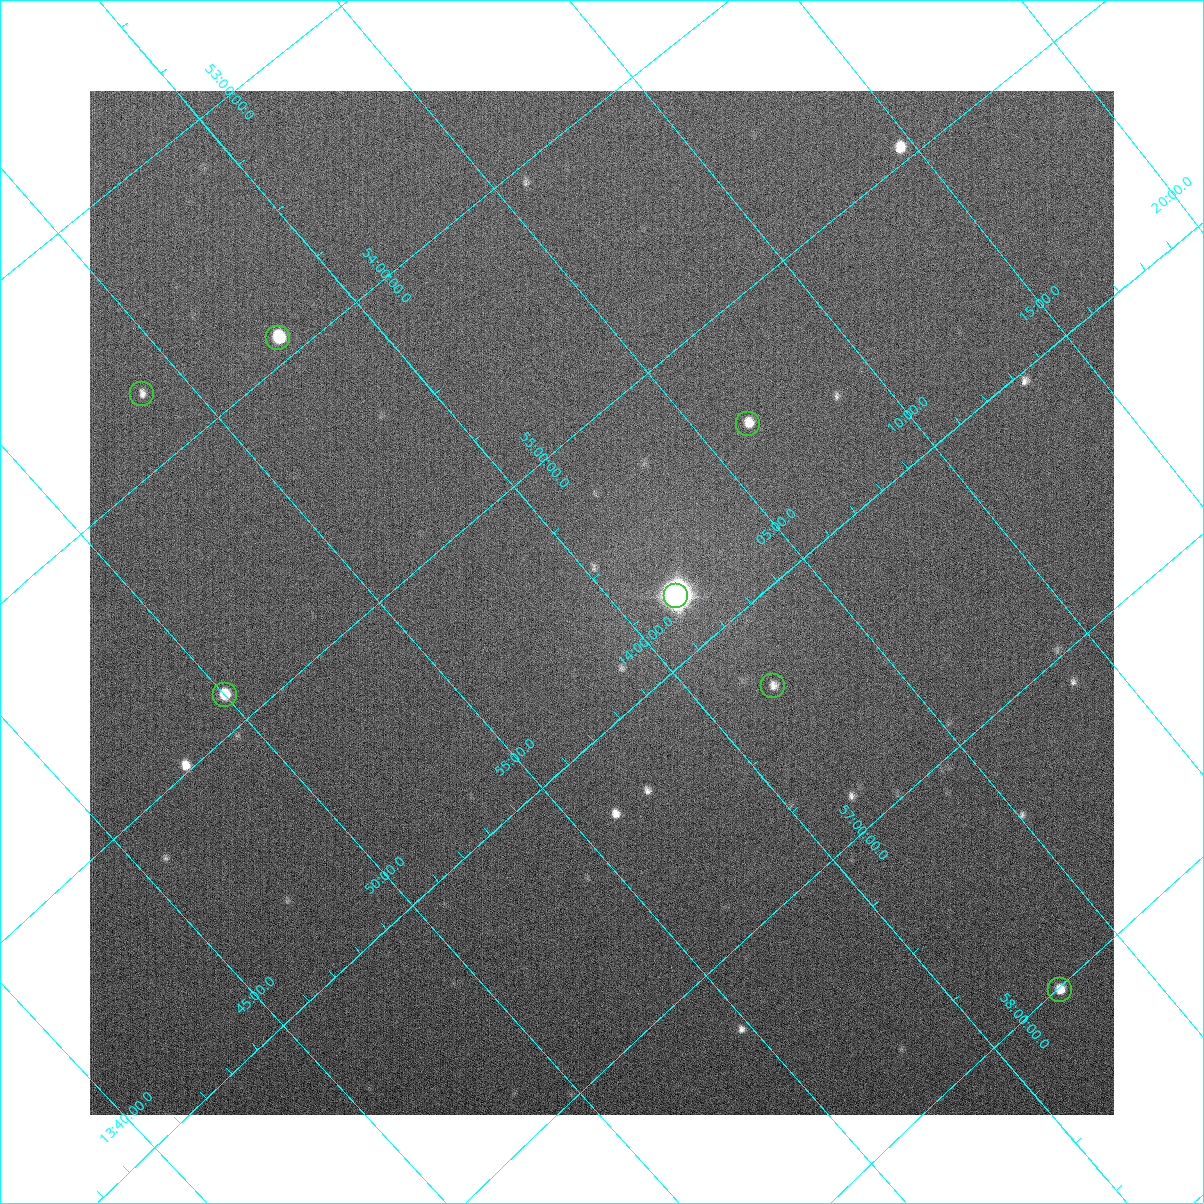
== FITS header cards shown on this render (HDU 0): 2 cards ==
NAXIS1  =                 1024
NAXIS2  =                 1024

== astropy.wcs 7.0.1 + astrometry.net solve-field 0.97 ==
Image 1024 x 1024 px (HDU 0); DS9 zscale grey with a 90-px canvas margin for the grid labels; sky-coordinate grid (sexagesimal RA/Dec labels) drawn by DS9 from the SOLVED WCS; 7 Tycho-2 reference stars matched to detected sources circled (green)
Header WCS: none
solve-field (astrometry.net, Tycho-2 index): SOLVED blind (the file carries no WCS)
Solved WCS: RA---TAN-SIP/DEC--TAN-SIP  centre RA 13:59:45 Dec +55:36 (209.94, +55.60 deg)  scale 14.7 arcsec/px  FOV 250.4' x 248.8'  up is +140 deg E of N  parity normal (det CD < 0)
(file carries no celestial WCS; the grid is the blind solution)
Tycho-2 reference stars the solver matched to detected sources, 7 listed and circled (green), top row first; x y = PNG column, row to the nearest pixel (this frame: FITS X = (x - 90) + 1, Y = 1024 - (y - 91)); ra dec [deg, ICRS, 3 dp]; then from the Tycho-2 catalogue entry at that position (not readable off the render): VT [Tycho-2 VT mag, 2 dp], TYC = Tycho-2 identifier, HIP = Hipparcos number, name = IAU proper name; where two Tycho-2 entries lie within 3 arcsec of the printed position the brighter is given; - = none
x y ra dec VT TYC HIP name
278 338 209.428 +53.910 6.96 3852-1028-1 68196 -
142 394 208.463 +53.729 5.69 3851-1508-1 67848 -
748 424 211.567 +55.431 7.85 3855-1333-1 68886 -
676 596 210.377 +55.778 9.74 3855-1015-1 - -
773 686 210.486 +56.314 8.94 3855-64-1 68545 -
225 695 207.504 +54.869 7.81 3851-733-1 67511 -
1060 990 210.652 +58.010 9.20 3858-464-1 68607 -